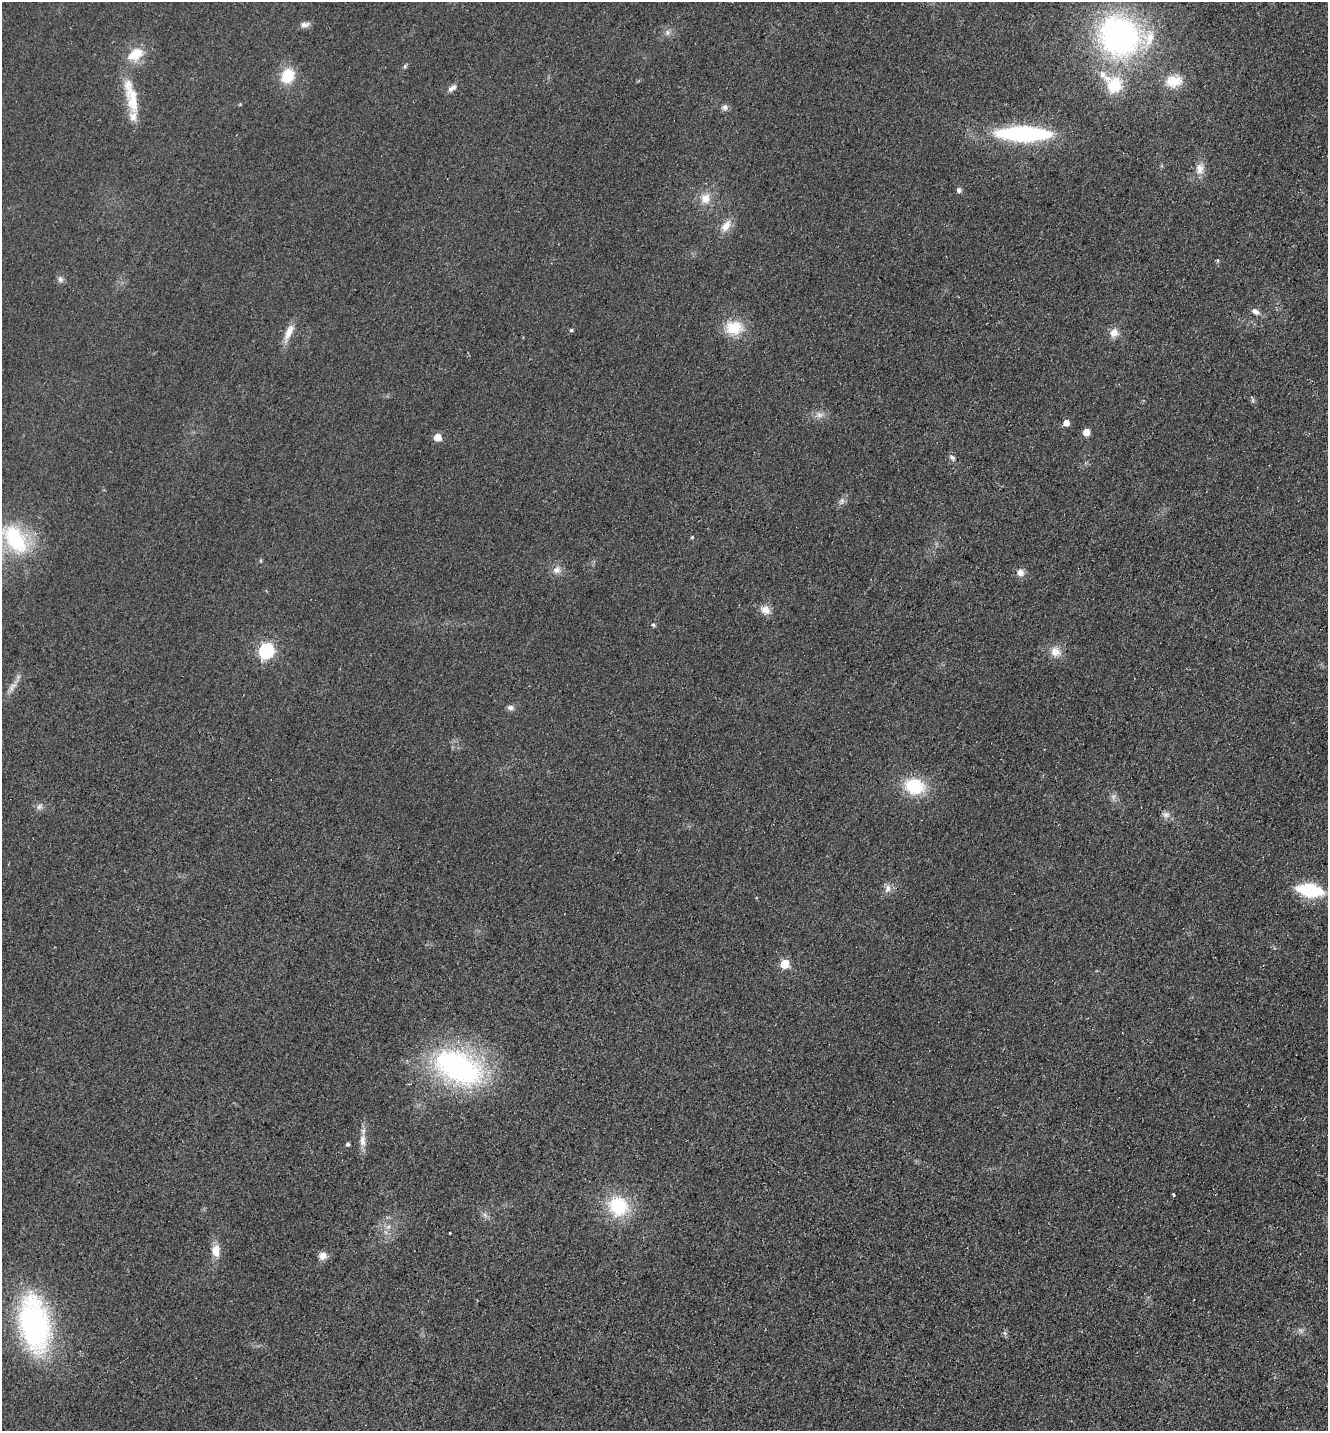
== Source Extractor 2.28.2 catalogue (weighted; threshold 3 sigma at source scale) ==
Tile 6 of 4 x 4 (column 2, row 2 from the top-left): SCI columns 1524-2849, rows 2890-4318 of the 5833 x 5778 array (HDU 1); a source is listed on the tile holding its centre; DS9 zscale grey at full resolution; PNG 1330 x 1433 px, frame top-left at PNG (2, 2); no overlay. Shown black and unused: <1% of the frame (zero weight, under 2 of 3 exposures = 3% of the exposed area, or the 3 px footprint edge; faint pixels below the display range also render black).
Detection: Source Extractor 2.28.2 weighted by HDU 2 'WHT'; one run over the whole footprint, this tile lists its part. Background 0.0773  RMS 0.014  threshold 0.0611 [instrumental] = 3 sigma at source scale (4.5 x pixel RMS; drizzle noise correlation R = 1.50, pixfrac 1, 0.05/0.05 arcsec/px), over >= 5 px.
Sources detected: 63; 1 too faint to see at this stretch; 1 cosmic-ray / hot-pixel residue — not listed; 3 inside a brighter listed object's ellipse — not listed separately; the other 58 listed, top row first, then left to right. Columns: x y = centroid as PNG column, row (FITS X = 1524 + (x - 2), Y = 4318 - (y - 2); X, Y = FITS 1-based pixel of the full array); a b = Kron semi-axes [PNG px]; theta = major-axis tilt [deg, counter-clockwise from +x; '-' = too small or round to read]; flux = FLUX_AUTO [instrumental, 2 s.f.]
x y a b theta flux
305 25 13 7 10 6.4
667 32 8 6 -90 4.6
1120 36 38 31 -17 430
136 53 19 15 46 28
405 66 6 5 - 2
287 76 16 13 64 39
1174 81 22 15 10 28
1113 84 35 21 -44 60
452 88 13 6 37 6.1
132 101 57 14 -70 39
725 107 9 8 - 4.8
1023 134 49 12 -1 210
1199 168 17 11 78 13
959 190 7 6 - 3.3
705 199 15 13 71 18
726 226 19 11 55 15
1218 260 5 3 - 1.6
60 279 9 7 -80 4.5
1256 311 11 7 -26 6.6
734 328 23 17 5 37
571 330 4 4 - 2.1
289 332 27 8 68 16
1114 333 11 10 - 12
1253 400 7 4 -90 2.4
819 415 9 8 - 7.1
1066 423 5 5 - 12
1086 432 5 5 - 17
437 437 5 5 - 30
952 457 9 6 -33 4.3
842 501 8 6 47 4.6
692 537 5 4 - 1.3
15 539 40 23 -55 110
557 570 12 10 34 9.2
1020 572 9 9 - 8.3
765 610 13 10 -22 12
653 625 5 5 - 2.2
266 651 7 6 - 320
1055 652 16 12 -31 15
12 687 15 7 48 8.4
510 707 9 7 -5 4.6
914 786 22 17 -13 63
39 807 10 7 44 4.9
1166 814 11 8 -4 5.9
888 888 12 8 72 7.7
1310 890 19 10 -10 110
784 964 5 5 - 48
458 1067 55 32 -26 310
362 1141 18 8 89 12
348 1144 4 4 - 3.1
1173 1195 4 3 - 2.7
618 1206 24 22 -38 73
485 1215 7 4 -71 3.1
388 1227 7 4 18 3.1
216 1251 14 10 88 17
323 1256 11 10 - 9
34 1324 39 21 -80 410
1300 1330 7 4 -18 3.1
1005 1333 6 6 - 2.9
Isophote crosses this tile's border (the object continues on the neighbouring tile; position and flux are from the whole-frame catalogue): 1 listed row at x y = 15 539